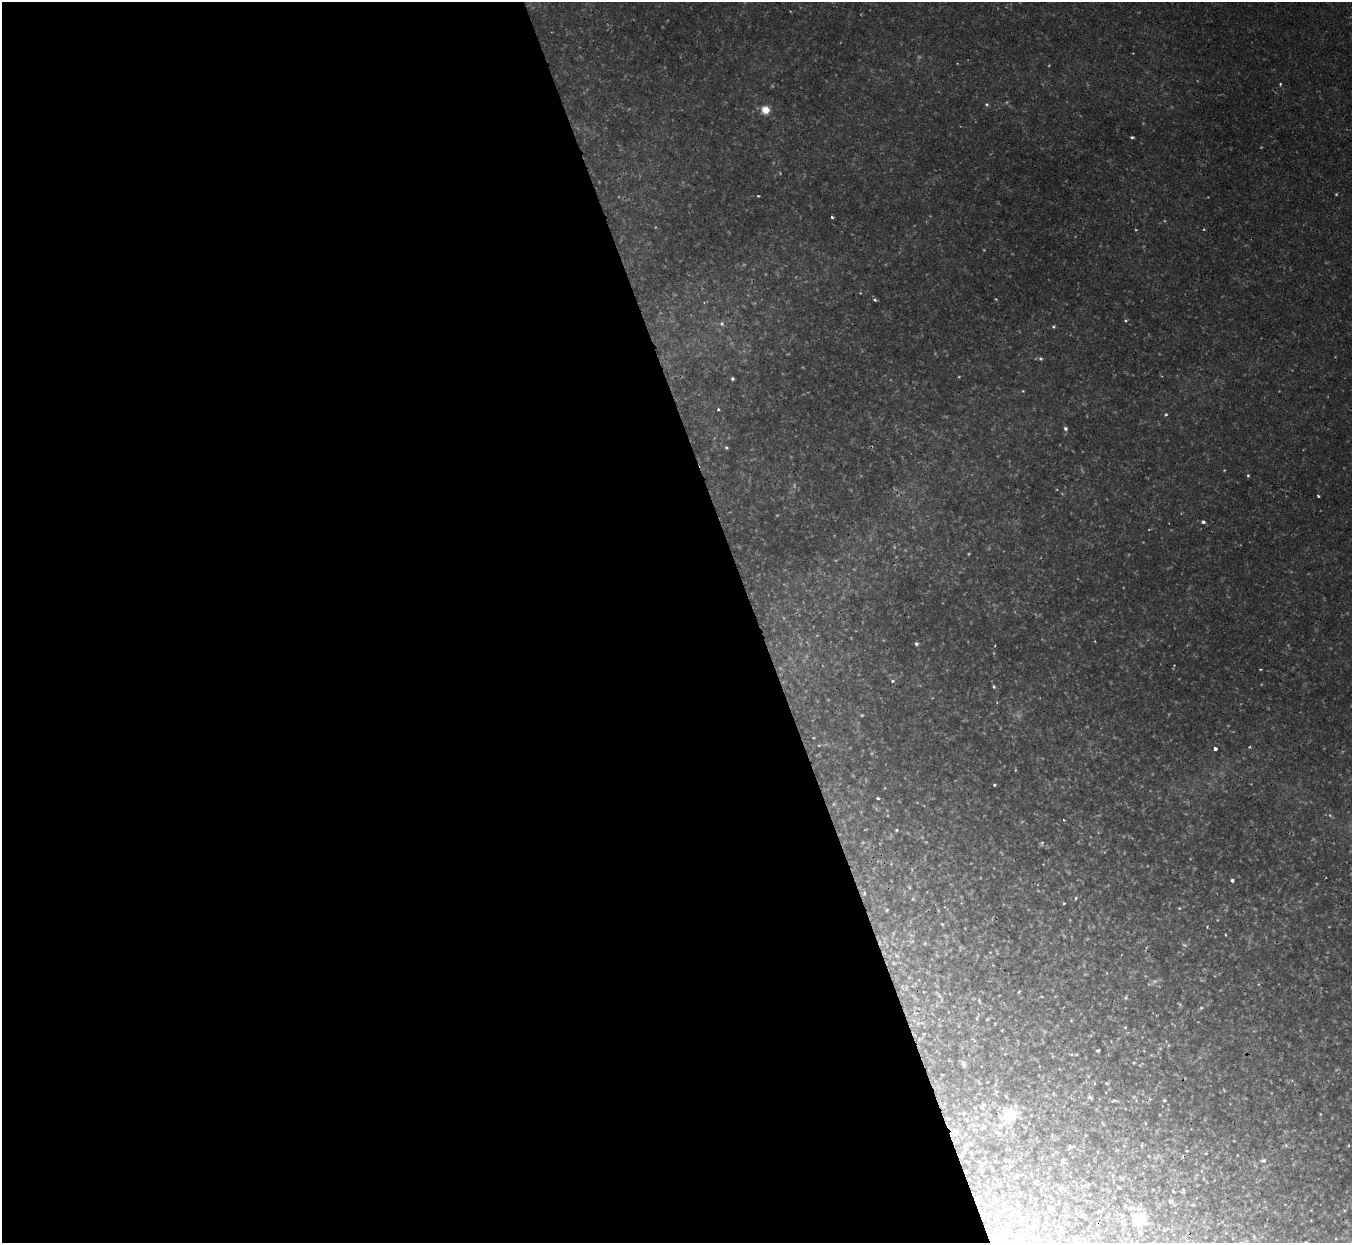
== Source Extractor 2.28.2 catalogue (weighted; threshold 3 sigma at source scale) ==
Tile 9 of 4 x 4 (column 1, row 3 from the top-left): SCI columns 1-1350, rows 1390-2630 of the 5398 x 5387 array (HDU 1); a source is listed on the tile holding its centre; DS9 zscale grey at full resolution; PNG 1354 x 1245 px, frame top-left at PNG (2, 2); no overlay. Shown black and unused: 56% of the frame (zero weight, under 2 of 3 exposures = <1% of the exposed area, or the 3 px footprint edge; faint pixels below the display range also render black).
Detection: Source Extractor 2.28.2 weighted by HDU 2 'WHT'; one run over the whole footprint, this tile lists its part. Background 0.0019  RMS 0.0015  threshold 0.00653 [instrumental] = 3 sigma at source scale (4.5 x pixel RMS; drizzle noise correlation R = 1.50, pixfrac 1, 0.05/0.05 arcsec/px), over >= 5 px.
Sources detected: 85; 3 too faint to see at this stretch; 1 cosmic-ray / hot-pixel residue — not listed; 1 inside a brighter listed object's ellipse — not listed separately; the other 80 listed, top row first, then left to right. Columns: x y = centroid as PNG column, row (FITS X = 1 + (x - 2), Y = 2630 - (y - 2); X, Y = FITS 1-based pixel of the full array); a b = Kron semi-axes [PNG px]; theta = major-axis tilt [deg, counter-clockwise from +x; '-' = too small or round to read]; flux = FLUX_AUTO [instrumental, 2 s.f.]
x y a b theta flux
1280 84 4 3 - 0.17
987 104 5 4 - 0.19
765 110 9 9 - 1.6
1132 137 4 3 - 0.23
1336 194 4 3 - 0.14
758 196 3 2 - 0.13
832 217 3 3 - 0.27
875 300 4 4 - 0.29
722 324 7 6 - 0.41
1053 327 5 4 - 0.23
1041 359 7 5 -7 0.28
732 379 3 3 - 0.23
1023 391 4 3 - 0.11
718 409 3 3 - 0.21
1166 414 5 5 - 0.21
1065 429 5 5 - 0.35
726 448 4 4 - 0.2
1248 475 4 4 - 0.18
1318 496 3 2 - 0.16
1203 522 5 4 - 0.32
968 554 5 3 - 0.13
916 644 4 4 - 0.29
995 645 3 2 - 0.12
1260 669 4 2 - 0.11
892 681 5 3 - 0.18
994 687 5 3 - 0.2
819 745 5 3 - 0.14
1249 747 3 3 - 0.13
1215 749 3 3 - 0.69
994 785 3 3 - 0.25
878 798 4 3 - 0.2
896 830 3 3 - 0.18
1042 843 5 5 - 0.25
1232 880 4 3 - 0.35
864 893 6 5 - 0.32
1076 898 4 3 - 0.2
1064 903 4 2 - 0.12
887 910 5 4 - 0.19
942 924 5 4 - 0.14
1207 926 4 2 - 0.098
1225 935 3 2 - 0.13
1184 945 6 5 - 0.27
1155 981 7 4 17 0.34
1019 992 6 3 53 0.15
1126 998 6 4 84 0.21
979 1001 7 3 -68 0.2
1201 1008 5 4 - 0.19
1125 1027 4 3 - 0.13
1098 1050 4 3 - 0.33
1071 1054 5 3 - 0.17
1134 1063 4 3 - 0.15
964 1064 9 6 -71 0.39
1106 1083 5 3 - 0.14
1090 1097 4 4 - 0.52
1164 1100 5 4 - 0.23
1114 1101 8 4 9 0.23
983 1105 9 5 86 0.38
963 1113 8 4 8 0.29
1009 1114 20 17 11 4.9
976 1118 6 6 - 0.37
1145 1123 4 3 - 0.11
983 1127 12 5 35 0.54
954 1130 7 6 - 0.53
971 1144 6 5 - 0.28
965 1145 6 4 0 0.27
1070 1147 7 4 44 0.23
1187 1151 4 2 - 0.11
1206 1153 3 3 - 0.16
1263 1161 8 5 0 0.37
1063 1162 5 5 - 0.27
966 1171 4 3 - 0.13
1119 1187 4 3 - 0.14
1060 1188 6 5 - 0.29
1170 1201 5 5 - 0.37
1019 1209 4 3 - 0.13
1099 1211 5 3 - 0.12
1140 1219 17 15 32 4
1061 1227 5 3 - 0.16
1075 1241 5 3 - 0.15
1306 1242 3 3 - 0.2
Overlapping masked pixels (flux is a lower limit): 1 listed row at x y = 966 1171
Isophote crosses this tile's border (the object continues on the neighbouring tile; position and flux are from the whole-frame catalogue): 1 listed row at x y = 1306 1242
Unlisted compact peaks at least as high as the median listed source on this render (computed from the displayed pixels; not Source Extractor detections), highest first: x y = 1125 321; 1064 820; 1204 229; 1136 230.